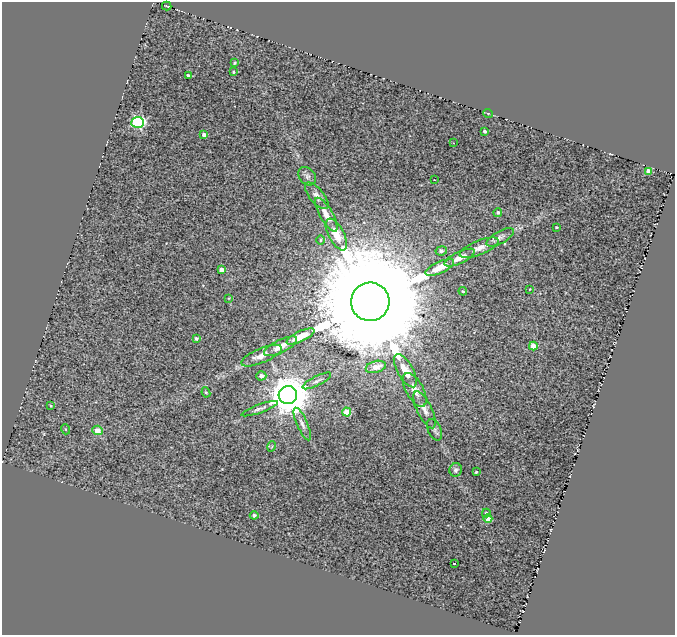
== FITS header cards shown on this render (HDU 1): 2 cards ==
NAXIS1  =                  673
NAXIS2  =                  633

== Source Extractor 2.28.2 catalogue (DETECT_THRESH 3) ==
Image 673 x 633 px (HDU 1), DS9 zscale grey, 1 PNG px = 1 image px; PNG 677 x 637 px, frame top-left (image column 1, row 633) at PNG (2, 2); each listed source drawn as its Kron ellipse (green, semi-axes under 4 px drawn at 4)
Background 0.384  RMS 0.22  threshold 0.659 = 3 sigma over >= 5 px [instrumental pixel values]
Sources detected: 55; all 55 listed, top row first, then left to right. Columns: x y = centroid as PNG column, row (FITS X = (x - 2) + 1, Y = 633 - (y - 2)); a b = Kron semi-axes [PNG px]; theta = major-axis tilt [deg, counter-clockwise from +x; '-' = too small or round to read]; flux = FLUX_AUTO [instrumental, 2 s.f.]
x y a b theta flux
167 6 5 2 - 10
235 63 4 3 - 20
234 72 3 3 - 15
188 75 3 3 - 18
488 113 5 3 - 13
138 122 6 5 - 1800
485 131 3 3 - 32
204 135 4 3 - 66
453 143 2 2 - 7.6
648 171 4 4 - 140
307 176 10 8 -49 51
434 180 3 2 - 18
317 196 16 7 -50 77
498 212 4 4 - 26
326 215 19 6 -60 120
556 227 3 2 - 16
336 234 17 8 -62 210
500 237 15 6 29 64
321 240 5 3 - 16
479 248 21 7 22 120
441 251 6 4 10 49
460 258 16 6 26 140
440 267 15 5 25 230
222 270 4 4 - 150
530 289 4 2 - 8.2
463 291 4 3 - 14
229 298 4 3 - 12
370 302 19 19 - 710000
300 336 15 5 25 230
196 339 4 3 - 33
281 346 18 6 26 150
533 346 4 4 - 270
261 356 22 7 23 130
376 367 10 6 15 160
405 371 18 8 -60 230
261 376 5 4 - 82
317 381 16 5 27 57
415 390 19 8 -61 160
206 392 5 4 - 20
288 395 9 9 - 49000
51 406 3 3 - 13
260 409 19 4 20 55
425 410 20 7 -64 120
347 412 4 4 - 350
302 424 18 5 -66 69
65 429 5 3 - 13
97 430 5 5 - 170
434 430 11 6 -66 47
272 446 5 3 - 14
456 470 7 6 - 45
476 472 3 3 - 16
486 513 4 3 - 23
254 515 4 4 - 39
488 519 4 4 - 90
454 564 3 3 - 63